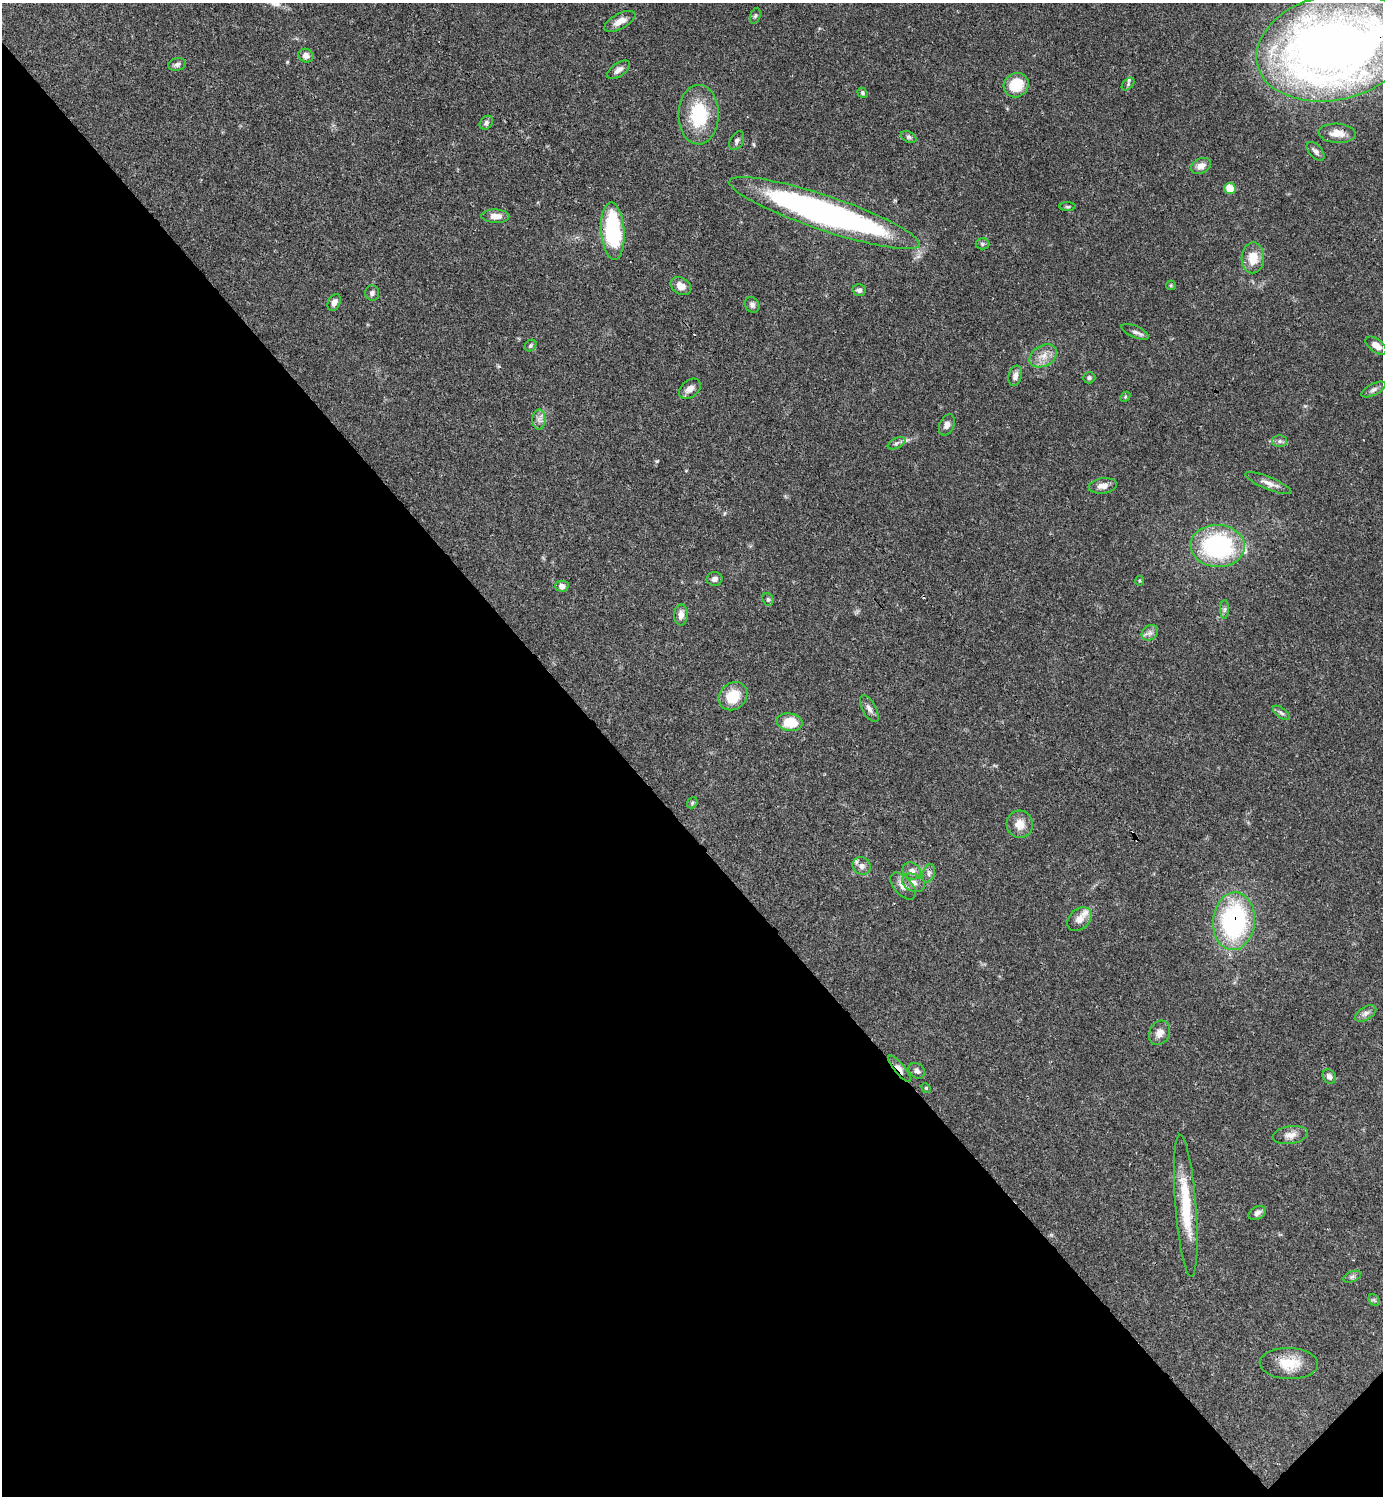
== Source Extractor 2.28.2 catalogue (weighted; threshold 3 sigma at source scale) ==
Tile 14 of 4 x 4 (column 2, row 4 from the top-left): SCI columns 1682-3062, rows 3-1496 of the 5982 x 5983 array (HDU 1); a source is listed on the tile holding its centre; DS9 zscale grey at full resolution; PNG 1385 x 1498 px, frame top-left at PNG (2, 3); each listed source drawn as its Kron ellipse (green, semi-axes under 4 px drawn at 4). Shown black and unused: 45% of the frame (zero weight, under 3 of 4 exposures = <1% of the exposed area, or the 3 px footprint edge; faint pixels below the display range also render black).
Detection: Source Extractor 2.28.2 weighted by HDU 2 'WHT'; one run over the whole footprint, this tile lists its part. Background 0.0384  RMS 0.0027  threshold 0.0119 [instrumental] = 3 sigma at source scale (4.5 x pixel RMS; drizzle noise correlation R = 1.50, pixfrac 1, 0.05/0.05 arcsec/px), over >= 5 px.
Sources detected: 81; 1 cosmic-ray / hot-pixel residue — neither listed nor drawn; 3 inside a brighter listed object's ellipse — not listed separately; the other 77 listed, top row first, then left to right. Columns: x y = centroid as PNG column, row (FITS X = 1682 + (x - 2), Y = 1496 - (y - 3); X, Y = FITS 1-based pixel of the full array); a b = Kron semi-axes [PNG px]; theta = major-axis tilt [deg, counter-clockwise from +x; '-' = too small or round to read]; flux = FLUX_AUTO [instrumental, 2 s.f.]
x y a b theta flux
755 16 8 5 70 0.47
620 21 17 7 28 2.4
1334 47 79 53 13 280
306 56 8 6 -21 1.3
177 64 9 6 16 0.78
619 70 13 6 35 1.4
1128 84 8 5 47 0.55
1016 85 13 11 41 7.5
862 93 5 4 - 0.44
699 115 30 20 89 14
486 123 7 6 - 0.68
1337 133 18 9 -3 3.1
909 137 8 5 -26 0.58
737 141 10 6 60 0.85
1316 151 11 6 -47 0.95
1201 166 10 7 25 2.1
1230 188 6 5 - 5.1
1068 207 8 4 -1 0.39
824 213 100 17 -19 110
495 216 14 7 -1 2.4
613 231 29 11 -86 27
982 244 7 5 -3 0.54
1253 258 15 11 88 4.7
1171 285 5 4 - 0.32
681 286 11 8 -31 2.3
859 290 6 6 - 0.88
372 293 7 7 - 0.77
334 302 9 6 65 1.3
752 305 8 7 - 0.92
1135 332 15 5 -24 0.99
530 346 6 5 - 0.5
1376 346 12 6 -37 2.1
1043 356 15 10 30 2.8
1015 376 10 6 76 1.5
1089 378 6 5 - 0.53
690 389 12 8 40 1.7
1373 390 13 5 27 0.94
1125 397 6 4 47 0.37
539 419 10 6 90 1.1
947 425 11 7 66 1.2
1280 441 7 6 - 0.74
897 443 9 5 27 0.74
1268 483 25 6 -22 2
1103 486 14 7 9 2
1218 546 27 21 -3 35
714 579 8 7 - 1
1139 581 5 3 - 0.32
562 586 6 5 - 1.3
768 599 7 5 -68 0.49
1225 610 9 4 89 0.6
681 615 10 7 87 1.6
1150 633 9 7 43 1.1
733 696 15 13 41 7
869 709 15 6 -62 1.2
1281 713 10 5 -38 0.66
790 722 13 9 -9 6
692 803 6 4 49 0.43
1020 824 13 13 - 3.1
862 866 9 8 - 1.3
912 871 10 8 -32 1.6
929 873 9 6 72 0.87
914 883 12 8 -25 1.6
903 886 16 9 -48 2.2
1079 919 14 10 43 2.2
1234 921 29 21 85 42
1366 1013 12 6 32 1.1
1160 1033 13 10 64 2.1
900 1069 16 5 -51 1.8
917 1071 9 7 -42 0.99
1329 1076 7 6 - 0.99
926 1088 5 4 - 0.29
1290 1135 18 8 9 2.2
1186 1206 71 10 -85 13
1257 1213 9 6 29 1.1
1352 1277 9 5 23 0.68
1374 1300 6 5 - 0.45
1289 1363 29 15 -2 6.7
Overlapping masked pixels (flux is a lower limit): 3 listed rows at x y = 1334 47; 1234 921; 900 1069
Isophote crosses this tile's border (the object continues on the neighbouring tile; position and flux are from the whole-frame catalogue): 1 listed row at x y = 1334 47